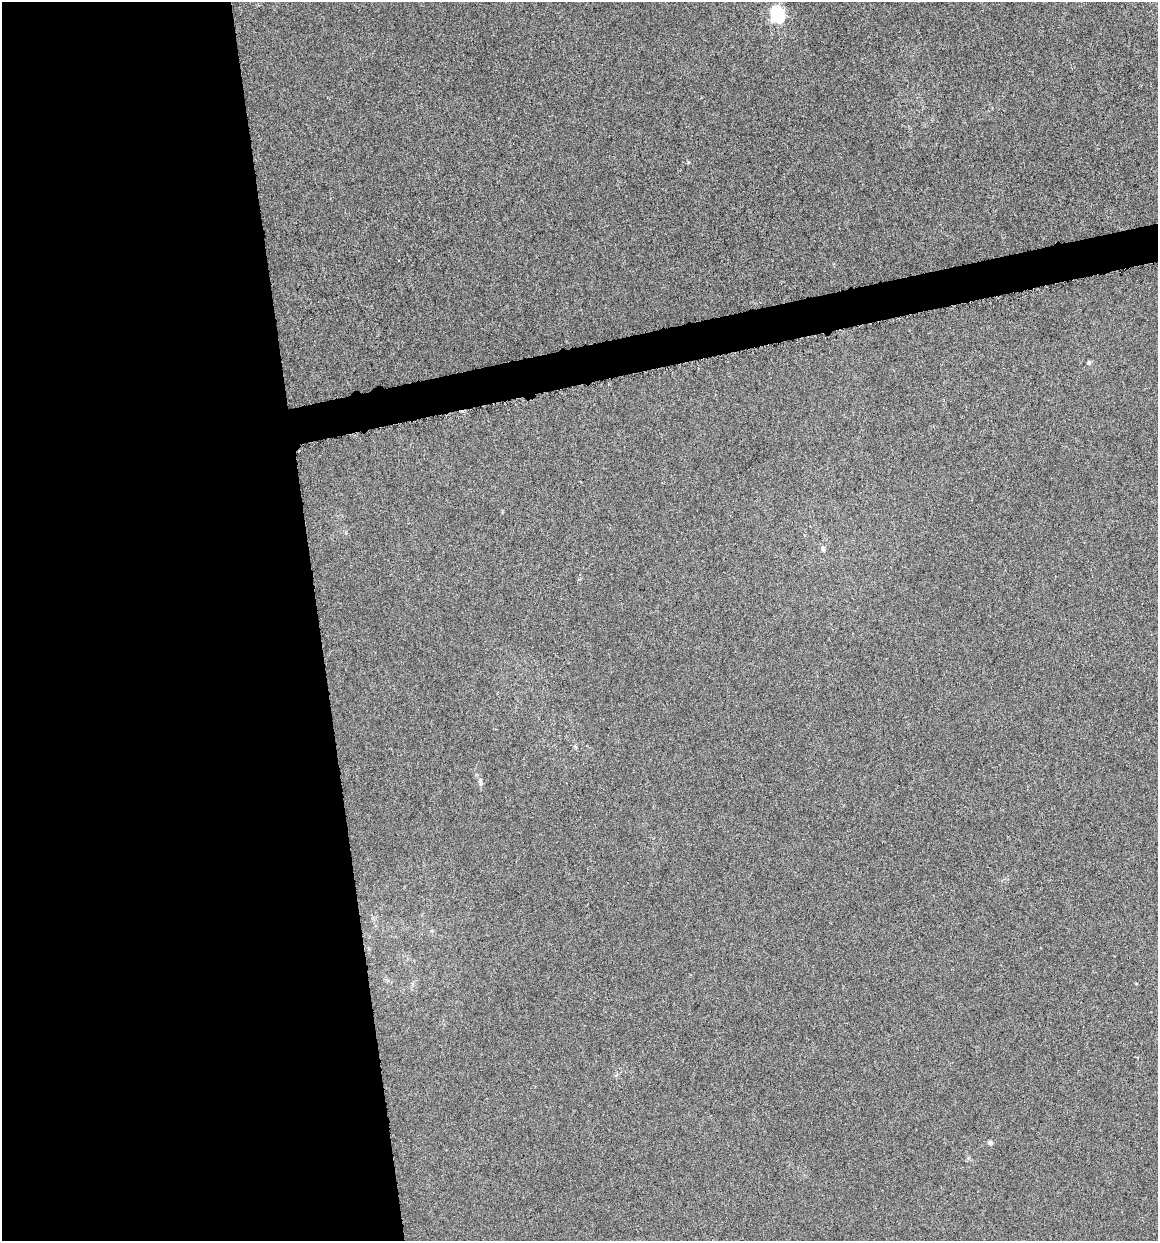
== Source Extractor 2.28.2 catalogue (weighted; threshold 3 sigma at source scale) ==
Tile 9 of 4 x 4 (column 1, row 3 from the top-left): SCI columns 88-1243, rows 1245-2483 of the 4745 x 4962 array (HDU 1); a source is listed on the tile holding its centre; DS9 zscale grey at full resolution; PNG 1160 x 1243 px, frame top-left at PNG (2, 2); no overlay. Shown black and unused: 30% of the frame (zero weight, under 4 of 8 exposures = <1% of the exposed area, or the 3 px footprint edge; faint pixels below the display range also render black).
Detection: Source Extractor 2.28.2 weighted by HDU 2 'WHT'; one run over the whole footprint, this tile lists its part. Background -6.77e-04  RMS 0.0021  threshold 0.00878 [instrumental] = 3 sigma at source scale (4.09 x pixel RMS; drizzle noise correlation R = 1.36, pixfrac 0.8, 0.0396/0.0396 arcsec/px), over >= 5 px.
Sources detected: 5; all 5 listed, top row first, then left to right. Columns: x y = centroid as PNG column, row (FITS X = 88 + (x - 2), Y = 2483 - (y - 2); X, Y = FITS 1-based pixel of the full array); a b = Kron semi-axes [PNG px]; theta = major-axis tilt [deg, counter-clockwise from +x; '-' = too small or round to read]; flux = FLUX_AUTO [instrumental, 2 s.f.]
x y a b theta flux
777 14 15 11 -83 11
1089 362 5 5 - 0.34
823 548 8 6 -74 0.53
481 782 9 5 -80 0.52
990 1143 6 5 - 0.52